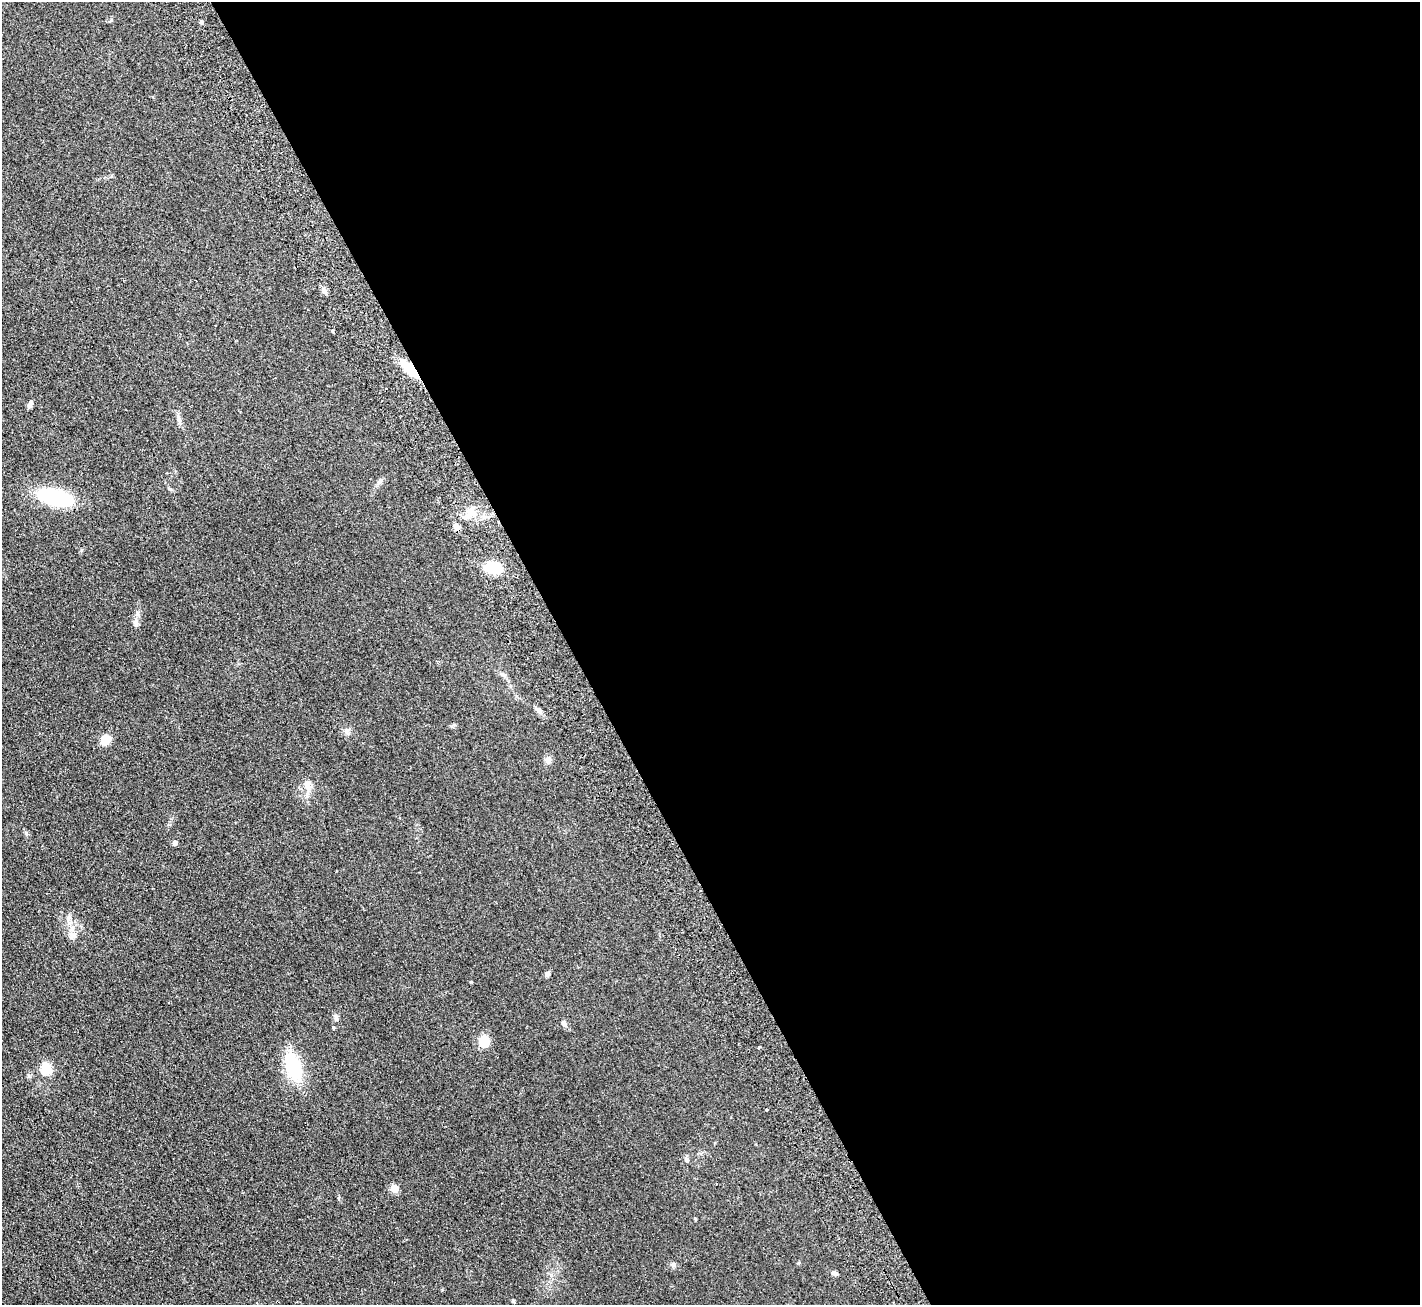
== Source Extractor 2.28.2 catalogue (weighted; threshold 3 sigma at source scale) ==
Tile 8 of 4 x 4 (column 4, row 2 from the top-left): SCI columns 4307-5724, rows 2792-4094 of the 5776 x 5715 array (HDU 1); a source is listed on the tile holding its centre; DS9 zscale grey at full resolution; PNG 1422 x 1307 px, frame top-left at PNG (2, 2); no overlay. Shown black and unused: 60% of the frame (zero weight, under 2 of 3 exposures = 3% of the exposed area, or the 3 px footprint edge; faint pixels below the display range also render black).
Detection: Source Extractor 2.28.2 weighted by HDU 2 'WHT'; one run over the whole footprint, this tile lists its part. Background 0.0927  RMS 0.0099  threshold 0.0446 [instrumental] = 3 sigma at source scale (4.5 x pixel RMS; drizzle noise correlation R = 1.50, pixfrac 1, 0.05/0.05 arcsec/px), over >= 5 px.
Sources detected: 35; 1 cosmic-ray / hot-pixel residue — not listed; the other 34 listed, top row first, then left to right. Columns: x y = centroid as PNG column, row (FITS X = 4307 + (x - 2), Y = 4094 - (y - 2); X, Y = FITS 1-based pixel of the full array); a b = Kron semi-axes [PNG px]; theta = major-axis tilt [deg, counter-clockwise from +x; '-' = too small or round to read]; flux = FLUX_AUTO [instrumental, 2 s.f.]
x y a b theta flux
201 22 4 4 - 1.9
324 291 8 6 -73 2.9
333 331 3 3 - 1.4
410 369 19 8 -46 28
30 404 9 5 60 3
179 418 13 5 -77 3.4
55 497 29 13 -15 82
472 513 15 10 -11 12
456 527 9 6 -68 4.6
493 567 14 10 -8 29
136 624 9 5 -73 2.6
503 675 9 5 -20 2.4
538 710 10 6 -40 3.1
346 731 6 6 - 2.5
105 740 13 10 48 10
548 760 8 8 - 4.1
308 786 14 8 -78 6.6
26 833 6 4 -47 1.5
175 843 4 4 - 4.2
68 918 9 7 87 3.9
73 934 10 9 - 4.9
548 974 6 5 - 2.7
336 1017 11 6 -70 2.8
564 1024 9 6 -56 2.9
484 1041 13 11 85 13
759 1047 3 3 - 9.6
293 1067 29 15 -70 50
46 1068 6 5 - 66
686 1159 7 6 - 2.2
394 1188 5 5 - 24
695 1219 4 3 - 0.99
673 1264 6 5 - 1.7
835 1273 8 5 -18 2.2
513 1301 5 4 - 1
Overlapping masked pixels (flux is a lower limit): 1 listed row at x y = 410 369
Unlisted compact peaks at least as high as the median listed source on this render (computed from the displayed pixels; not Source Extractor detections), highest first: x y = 28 1075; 798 1263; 81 550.